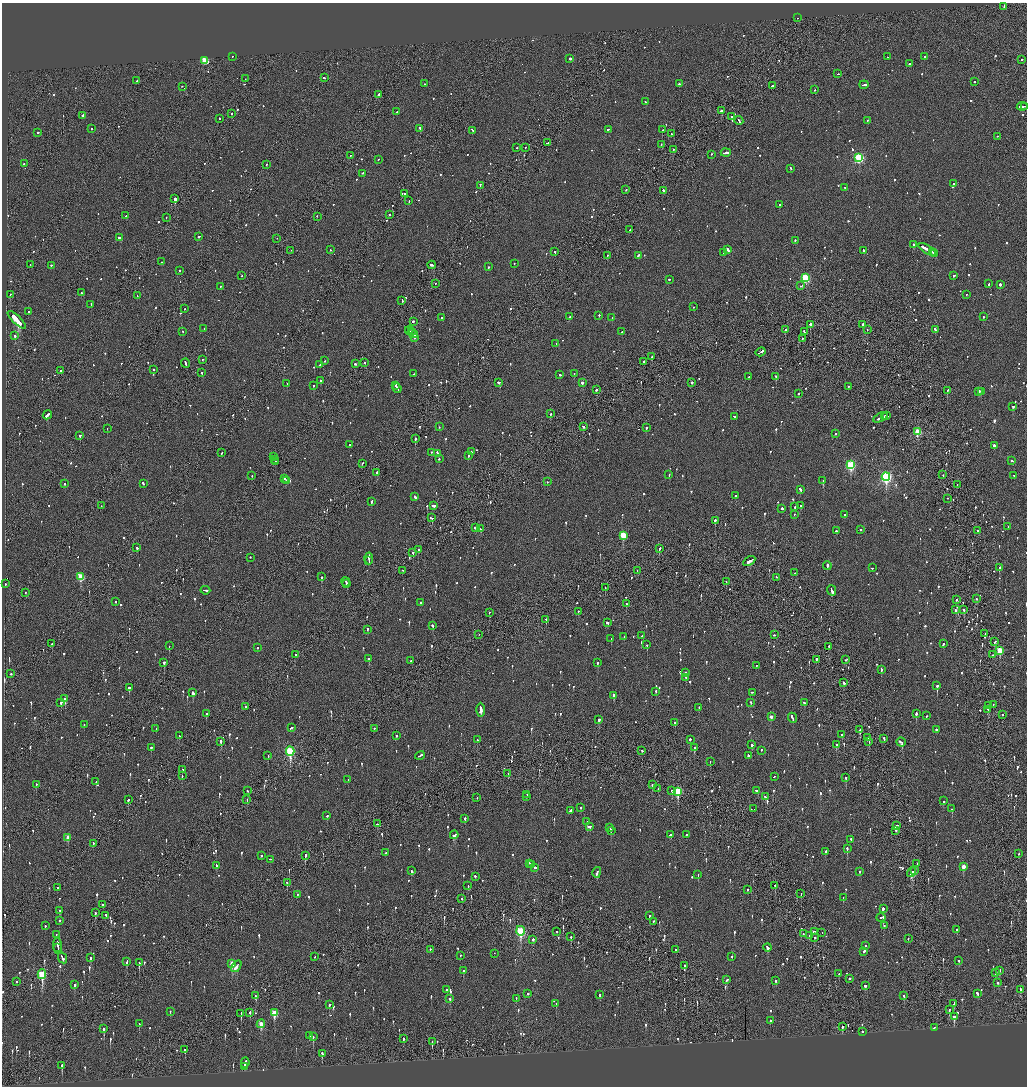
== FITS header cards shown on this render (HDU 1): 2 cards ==
NAXIS1  =                 2050
NAXIS2  =                 2168

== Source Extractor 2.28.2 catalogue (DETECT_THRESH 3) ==
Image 2050 x 2168 px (HDU 1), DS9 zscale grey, zoomed out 1/2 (1 PNG px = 2 x 2 image px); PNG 1029 x 1088 px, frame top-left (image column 2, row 2168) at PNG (2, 3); each listed source drawn as its Kron ellipse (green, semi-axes under 4 px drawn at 4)
Background -0.0981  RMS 0.074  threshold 0.223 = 3 sigma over >= 5 px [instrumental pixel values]
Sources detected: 1452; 60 cannot appear on this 1/2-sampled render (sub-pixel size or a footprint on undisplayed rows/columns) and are neither listed nor drawn; of the other 1392, the 500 brightest by FLUX_AUTO listed and drawn (892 fainter detections omitted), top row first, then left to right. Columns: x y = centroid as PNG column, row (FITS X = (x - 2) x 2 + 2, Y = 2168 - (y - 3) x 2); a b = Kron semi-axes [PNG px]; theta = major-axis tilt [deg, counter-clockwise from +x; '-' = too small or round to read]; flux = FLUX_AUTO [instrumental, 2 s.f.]
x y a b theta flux
1004 7 3 2 - 120
797 18 2 2 - 60
232 57 2 2 - 78
887 57 2 1 - 52
924 57 2 2 - 260
570 59 2 2 - 480
1022 60 2 2 - 63
205 61 3 3 - 620
909 64 2 2 - 100
838 74 2 1 - 70
324 78 3 2 - 130
245 79 2 1 - 66
137 81 2 2 - 51
975 82 2 2 - 78
424 84 2 2 - 52
679 84 2 2 - 240
864 85 4 2 - 120
772 86 2 2 - 270
182 87 2 2 - 68
814 90 2 2 - 120
378 95 4 2 - 1100
645 102 2 2 - 53
1022 107 5 2 - 210
1025 107 3 1 - 130
721 111 2 2 - 340
397 112 2 2 - 420
232 114 2 2 - 280
83 116 2 2 - 770
732 117 2 1 - 200
219 119 3 2 - 92
739 121 4 2 - 310
867 121 2 2 - 53
91 129 2 2 - 110
420 129 3 2 - 200
608 130 2 2 - 76
662 130 2 1 - 210
472 131 4 2 - 140
38 133 2 2 - 260
671 134 2 2 - 65
998 137 2 2 - 63
547 143 3 2 - 81
661 145 2 2 - 54
517 148 2 2 - 86
525 148 2 2 - 59
673 150 2 2 - 55
726 153 5 2 - 880
711 155 2 2 - 52
350 156 2 1 - 130
859 158 3 3 - 1700
378 160 2 2 - 55
24 164 2 2 - 86
266 165 2 2 - 57
791 169 3 2 - 110
362 174 2 2 - 110
954 184 2 2 - 150
480 186 3 2 - 89
845 188 2 2 - 92
626 190 2 2 - 62
663 191 3 2 - 110
404 194 2 1 - 240
175 199 2 2 - 4000
409 201 2 2 - 73
780 205 2 2 - 150
390 215 2 2 - 84
126 216 2 2 - 70
317 217 2 2 - 79
166 218 2 1 - 51
630 230 2 2 - 77
199 237 2 2 - 84
119 238 3 2 - 170
277 239 2 1 - 55
795 241 2 2 - 83
914 245 2 2 - 210
331 250 2 2 - 62
728 250 3 2 - 200
928 250 11 2 -29 880
291 251 2 1 - 96
864 251 3 2 - 100
555 252 2 2 - 94
724 253 2 2 - 140
933 253 3 2 - 240
935 254 4 1 - 210
607 256 2 1 - 110
638 256 2 2 - 95
161 262 2 1 - 52
514 264 2 2 - 51
30 265 2 1 - 100
432 265 4 2 - 180
51 266 2 2 - 110
488 267 2 2 - 220
180 271 2 2 - 73
242 276 2 2 - 51
954 276 2 2 - 88
806 278 3 3 - 1100
669 280 2 2 - 88
435 284 2 1 - 53
989 284 2 2 - 56
1000 285 2 2 - 540
801 286 4 2 - 54
220 287 2 2 - 55
81 293 2 2 - 200
10 295 2 1 - 170
966 295 2 2 - 59
137 296 3 2 - 96
402 301 3 2 - 77
91 305 2 2 - 140
693 307 2 2 - 87
184 309 2 1 - 55
29 312 2 2 - 53
599 316 2 2 - 79
570 317 2 1 - 55
983 317 2 2 - 59
442 318 2 2 - 130
612 318 2 2 - 57
17 320 12 2 -44 9000
413 322 3 2 - 430
810 325 2 2 - 11000
863 325 2 2 - 160
204 329 2 2 - 65
785 330 2 2 - 330
867 330 2 1 - 140
935 330 3 2 - 94
409 331 4 2 - 270
183 332 2 2 - 54
411 332 3 2 - 170
622 332 2 2 - 60
804 332 3 1 - 72
413 334 5 2 - 250
15 336 2 2 - 630
415 338 2 2 - 66
802 339 2 2 - 89
556 344 2 2 - 57
761 352 5 2 - 240
652 357 2 2 - 110
202 360 2 2 - 84
325 361 2 2 - 52
644 362 2 2 - 55
365 363 2 2 - 60
185 364 4 2 - 120
355 364 2 2 - 160
320 365 2 2 - 59
154 370 2 2 - 64
61 371 2 2 - 100
202 373 2 2 - 87
414 374 2 2 - 110
574 374 3 2 - 150
560 375 3 2 - 110
749 377 2 2 - 82
776 377 2 2 - 290
321 381 2 2 - 53
499 383 3 2 - 89
582 383 2 2 - 240
692 383 2 2 - 280
287 384 2 2 - 170
313 386 2 2 - 300
396 386 2 2 - 92
848 387 2 2 - 62
397 389 5 2 - 210
596 390 2 2 - 520
947 391 2 2 - 410
979 392 3 2 - 110
981 392 2 2 - 98
798 394 2 2 - 52
1013 407 2 2 - 95
550 414 2 2 - 58
47 415 5 2 - 370
885 416 2 1 - 110
887 416 2 2 - 170
734 417 2 2 - 93
880 418 8 2 26 250
439 427 2 1 - 100
583 427 3 2 - 85
646 428 2 2 - 170
107 429 2 2 - 210
918 432 3 3 - 570
836 434 2 2 - 61
80 436 2 2 - 190
415 439 2 2 - 490
350 445 2 2 - 100
994 446 4 2 - 290
431 452 2 2 - 51
471 452 2 2 - 150
221 453 2 2 - 110
437 454 4 2 - 130
468 456 2 2 - 89
273 457 3 2 - 130
439 459 2 2 - 52
275 460 3 2 - 180
1012 461 2 2 - 76
276 462 3 1 - 170
362 464 3 2 - 98
851 465 4 3 - 1200
376 473 2 2 - 170
669 475 2 2 - 56
943 475 2 2 - 69
252 476 2 2 - 67
1014 476 2 1 - 110
886 477 4 3 - 2800
285 479 2 1 - 260
286 481 2 2 - 240
823 481 2 1 - 210
547 482 2 2 - 63
64 484 2 2 - 57
143 484 3 2 - 110
957 485 2 1 - 53
800 490 3 2 - 200
736 496 2 2 - 320
415 497 3 2 - 180
947 499 2 1 - 69
372 502 3 2 - 130
101 506 2 1 - 53
433 506 4 2 - 120
800 506 2 2 - 74
795 507 2 2 - 280
782 509 2 2 - 210
794 515 2 2 - 120
845 515 2 2 - 61
432 518 3 2 - 130
715 521 2 2 - 460
1008 527 2 2 - 51
476 528 4 2 - 230
480 529 3 2 - 180
861 530 2 2 - 150
836 531 3 2 - 72
978 531 3 1 - 130
623 536 3 3 - 550
137 548 3 2 - 110
659 549 3 2 - 99
418 550 2 2 - 210
413 553 2 1 - 280
250 558 2 2 - 96
369 559 6 2 -87 330
369 561 2 1 - 190
749 561 7 2 31 290
827 566 4 2 - 410
872 568 2 2 - 120
999 568 2 2 - 230
403 571 2 1 - 120
637 571 2 1 - 59
795 573 4 2 - 260
81 577 3 3 - 570
322 577 2 2 - 200
776 578 2 2 - 77
346 582 4 2 - 180
726 582 2 2 - 52
5 584 2 2 - 68
347 584 3 2 - 160
605 588 2 1 - 64
205 591 5 2 - 190
831 591 5 2 - 210
25 593 2 1 - 54
977 599 2 2 - 70
956 600 2 2 - 230
115 602 2 2 - 67
420 603 2 2 - 54
626 604 2 2 - 88
956 610 2 2 - 94
964 610 2 2 - 110
578 612 2 2 - 83
489 613 2 1 - 56
546 620 2 1 - 130
607 623 3 2 - 94
432 626 3 2 - 110
367 630 3 2 - 72
985 634 2 2 - 100
479 635 2 1 - 98
774 635 2 2 - 97
642 636 2 1 - 67
624 637 2 2 - 88
611 639 2 1 - 54
995 642 2 2 - 72
52 644 2 2 - 95
943 644 2 2 - 110
647 645 2 2 - 220
169 646 2 1 - 170
829 647 2 2 - 130
257 648 2 2 - 56
1000 651 3 3 - 460
295 655 2 1 - 73
992 655 2 2 - 59
369 659 2 2 - 280
816 660 2 1 - 530
846 660 3 2 - 56
411 661 2 1 - 53
164 663 2 2 - 370
597 663 2 2 - 180
756 666 2 2 - 110
881 670 3 2 - 95
685 673 2 2 - 84
11 674 2 2 - 110
686 678 2 2 - 63
844 683 3 2 - 98
937 686 2 2 - 640
129 688 2 2 - 300
656 692 2 2 - 56
193 693 3 2 - 330
752 693 2 2 - 93
614 696 3 2 - 94
65 699 2 2 - 280
61 703 3 2 - 290
751 703 3 2 - 75
804 703 2 2 - 83
993 705 2 1 - 54
988 706 4 2 - 140
245 707 2 2 - 63
699 708 2 2 - 76
481 710 7 2 -88 310
988 710 3 2 - 94
206 714 2 2 - 72
916 714 3 2 - 240
1002 715 2 2 - 72
926 716 2 2 - 51
771 717 3 2 - 73
792 718 5 2 - 220
599 720 3 2 - 200
675 723 3 2 - 100
84 725 2 2 - 58
291 728 3 2 - 84
156 729 2 2 - 52
374 729 2 2 - 83
860 730 2 2 - 240
936 730 2 2 - 180
842 735 3 2 - 68
179 736 2 2 - 55
396 736 2 2 - 77
868 738 2 1 - 82
884 739 3 2 - 140
477 740 2 2 - 150
690 740 2 2 - 350
221 742 3 2 - 210
869 742 2 2 - 63
901 742 4 2 - 190
752 745 2 2 - 340
836 745 3 2 - 92
151 748 2 2 - 210
694 748 2 2 - 700
642 751 3 2 - 61
761 751 2 2 - 170
290 752 4 3 - 1700
268 756 2 2 - 55
420 756 5 2 - 180
748 756 2 2 - 110
710 762 2 1 - 56
182 770 2 2 - 190
508 774 2 1 - 55
182 776 2 2 - 59
774 777 2 1 - 210
846 778 2 2 - 83
348 780 2 2 - 51
96 782 2 1 - 110
36 785 2 2 - 64
652 785 2 2 - 110
658 789 2 1 - 51
248 791 2 1 - 110
672 791 3 2 - 70
757 791 4 2 - 150
678 792 4 3 - 730
527 795 2 2 - 64
526 797 2 2 - 55
765 797 3 2 - 87
477 798 2 1 - 100
128 800 3 2 - 230
247 800 2 2 - 82
943 801 3 2 - 81
581 808 2 2 - 120
754 809 2 1 - 100
952 809 2 2 - 240
571 811 3 2 - 130
327 816 2 2 - 72
465 819 2 2 - 91
587 822 2 2 - 380
377 824 3 2 - 91
897 826 3 2 - 530
590 827 3 2 - 130
610 828 4 2 - 110
611 831 2 2 - 130
896 831 2 2 - 78
454 835 4 3 - 150
670 835 3 2 - 71
686 835 2 1 - 150
68 838 3 2 - 190
851 840 2 2 - 110
93 844 3 1 - 160
847 849 3 2 - 250
825 852 3 2 - 99
386 853 3 2 - 87
1018 854 2 2 - 66
261 856 3 2 - 64
305 856 3 2 - 210
270 860 2 2 - 56
530 864 3 1 - 180
917 864 3 2 - 140
532 865 3 2 - 120
216 866 3 2 - 66
963 867 3 2 - 180
535 868 4 2 - 160
412 871 3 2 - 120
914 871 2 1 - 110
860 872 2 2 - 120
597 873 5 2 - 150
912 873 5 3 - 320
698 875 3 2 - 63
475 877 2 2 - 57
287 883 3 2 - 120
468 886 2 2 - 51
775 886 2 2 - 150
57 888 2 1 - 74
747 890 2 2 - 110
801 894 2 2 - 52
297 895 2 1 - 94
843 898 2 1 - 120
462 899 2 2 - 86
103 905 2 2 - 65
883 909 3 2 - 1900
60 911 3 2 - 95
95 913 3 2 - 83
106 916 3 2 - 180
649 916 2 2 - 110
881 918 4 3 - 78
59 921 2 2 - 82
653 922 2 2 - 62
45 926 2 2 - 160
884 926 3 2 - 54
957 930 3 2 - 72
520 931 5 3 - 1100
557 932 2 1 - 56
814 932 4 2 - 120
822 933 2 1 - 110
803 934 2 2 - 75
56 935 2 1 - 100
809 936 2 2 - 68
571 937 3 2 - 62
815 938 2 2 - 83
908 939 2 1 - 80
533 940 2 2 - 180
58 946 8 2 -86 300
865 946 2 2 - 87
58 948 3 1 - 110
768 948 4 2 - 130
430 950 2 2 - 69
676 950 2 2 - 58
864 952 3 2 - 120
494 954 2 1 - 51
460 956 2 1 - 59
315 957 2 1 - 73
732 957 2 2 - 54
62 958 6 2 -62 490
90 958 3 2 - 73
959 961 2 2 - 65
127 962 3 2 - 110
139 963 3 1 - 92
232 964 4 3 - 350
684 966 4 2 - 110
236 967 6 2 58 220
463 971 2 2 - 260
999 971 3 2 - 57
996 973 3 2 - 74
839 974 2 2 - 54
42 975 5 3 - 1200
849 979 2 2 - 100
727 980 2 2 - 60
776 981 2 2 - 140
16 982 2 2 - 78
997 983 2 2 - 60
75 985 2 2 - 170
865 986 3 2 - 74
447 990 2 2 - 74
1021 990 4 2 - 66
528 994 2 2 - 380
977 994 3 2 - 100
600 995 2 2 - 81
255 996 3 2 - 59
904 996 3 2 - 72
450 999 2 2 - 520
516 999 3 2 - 53
556 1004 2 2 - 210
954 1004 4 2 - 160
329 1005 3 2 - 95
949 1010 3 2 - 68
170 1012 2 2 - 56
250 1013 3 2 - 91
274 1013 4 3 - 380
241 1014 4 1 - 53
954 1017 4 3 - 240
770 1021 2 2 - 240
139 1024 2 2 - 90
261 1024 4 3 - 300
842 1027 3 2 - 150
934 1028 3 2 - 56
104 1029 3 2 - 270
862 1032 2 2 - 87
310 1036 3 2 - 73
313 1037 3 2 - 120
403 1039 2 2 - 89
432 1042 3 1 - 80
184 1050 3 2 - 170
322 1054 4 2 - 200
245 1063 5 2 - 290
62 1066 4 2 - 120
244 1067 3 2 - 180
At the frame edge (FLAGS 8, measured only in part): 1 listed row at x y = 1025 107
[892 fainter detections neither listed nor drawn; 60 sub-pixel or undisplayed-footprint detections neither listed nor drawn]